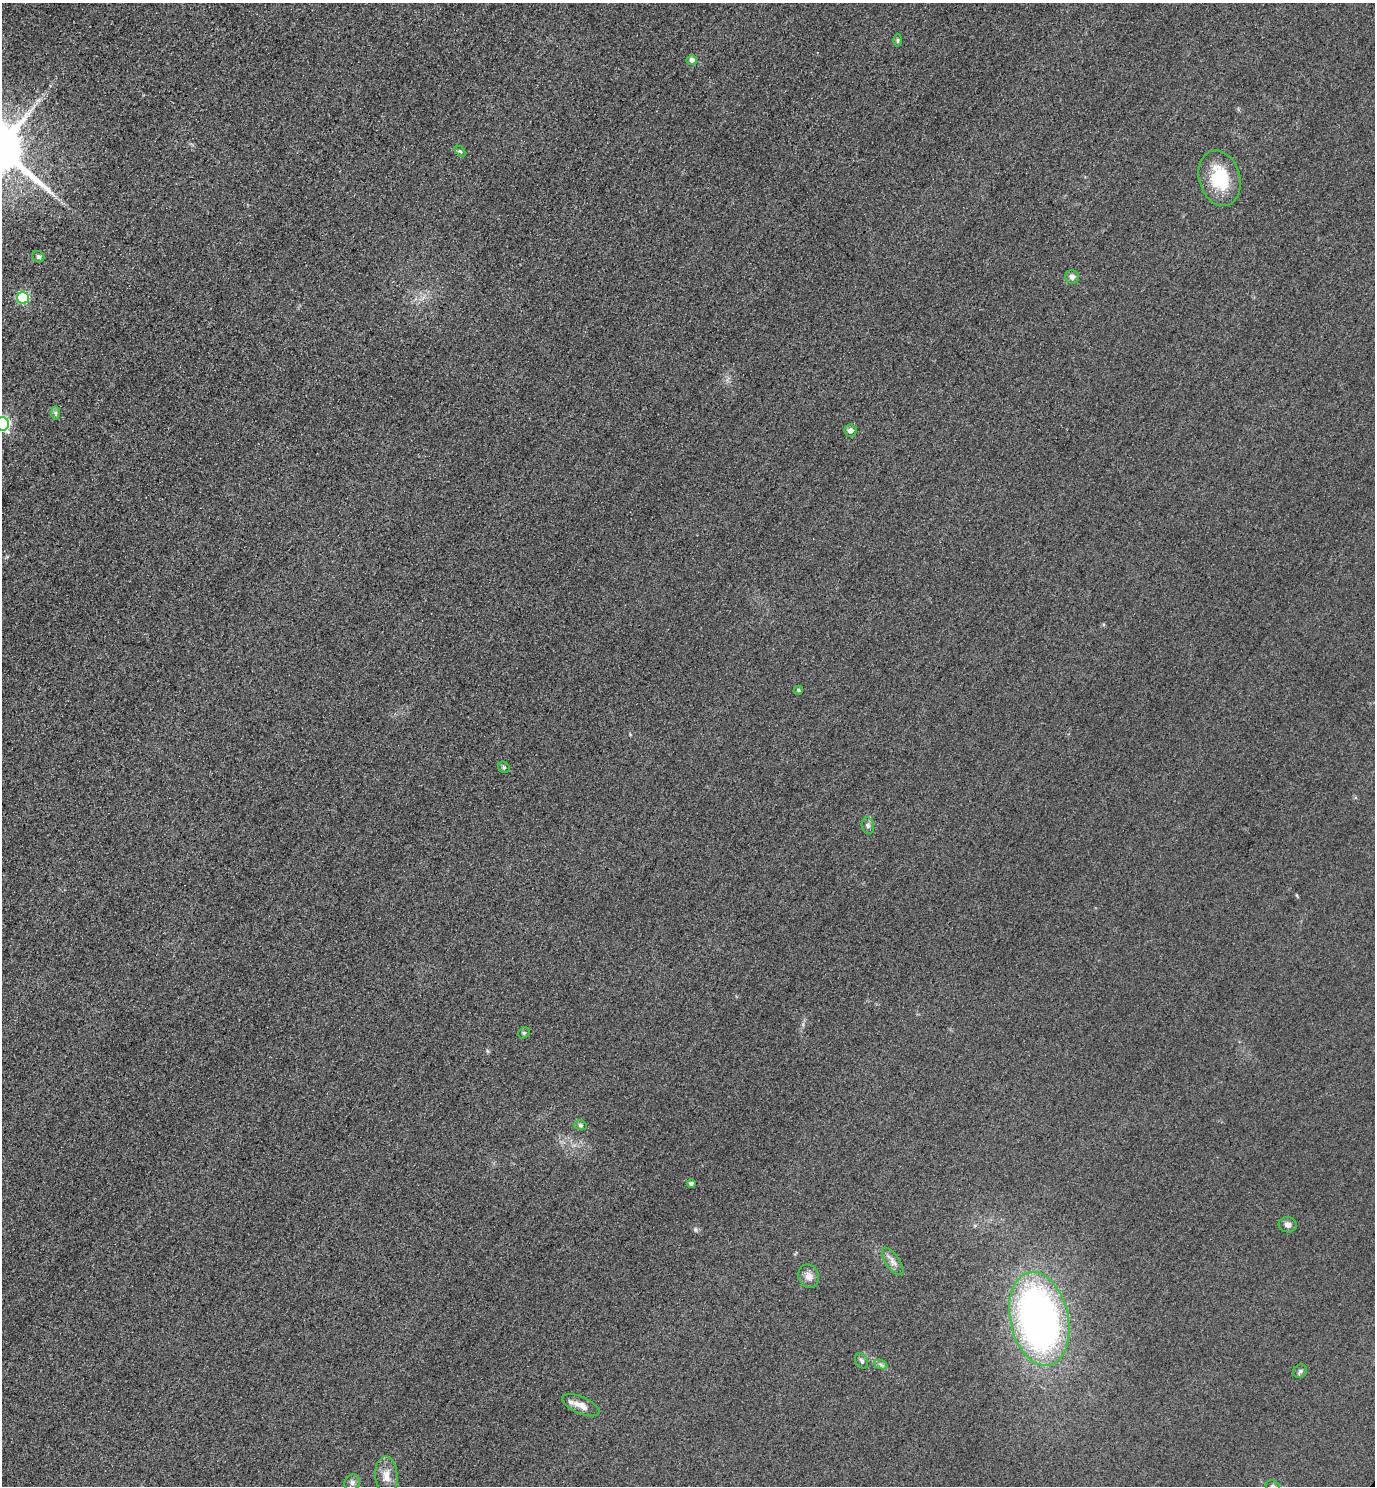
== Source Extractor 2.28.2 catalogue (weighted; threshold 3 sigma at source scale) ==
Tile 11 of 4 x 4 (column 3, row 3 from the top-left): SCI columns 3070-4442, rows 1514-2997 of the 5996 x 5993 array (HDU 1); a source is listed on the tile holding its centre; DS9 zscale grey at full resolution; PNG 1377 x 1488 px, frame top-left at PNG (2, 3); each listed source drawn as its Kron ellipse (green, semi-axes under 4 px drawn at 4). Shown black and unused: <1% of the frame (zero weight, under 3 of 4 exposures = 3% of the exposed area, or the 3 px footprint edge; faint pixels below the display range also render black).
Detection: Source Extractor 2.28.2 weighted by HDU 2 'WHT'; one run over the whole footprint, this tile lists its part. Background 0.051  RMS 0.017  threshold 0.0752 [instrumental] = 3 sigma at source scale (4.5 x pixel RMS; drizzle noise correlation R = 1.50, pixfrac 1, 0.05/0.05 arcsec/px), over >= 5 px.
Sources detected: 27; all 27 listed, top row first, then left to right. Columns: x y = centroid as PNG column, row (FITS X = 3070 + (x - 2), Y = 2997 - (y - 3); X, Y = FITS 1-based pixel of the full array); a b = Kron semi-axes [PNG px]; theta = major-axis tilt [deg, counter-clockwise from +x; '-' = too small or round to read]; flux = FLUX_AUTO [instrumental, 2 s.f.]
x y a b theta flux
898 40 6 4 -89 2.4
692 60 5 5 - 8
460 151 6 4 -44 2.3
1220 178 28 20 -74 79
38 257 6 5 - 3
1072 277 7 6 - 7.3
23 298 6 6 - 150
55 413 7 4 -89 3.1
2 424 7 6 - 330
850 431 6 6 - 7.2
798 690 5 4 - 2.1
504 767 6 5 - 2.8
868 826 8 6 -75 4.5
524 1033 6 5 - 2.4
580 1125 6 5 - 2.7
691 1183 4 4 - 4.3
1288 1225 9 7 -9 7
893 1261 16 7 -55 9.7
809 1276 12 10 -68 12
1039 1319 48 29 -78 720
862 1361 8 6 -59 4.3
881 1365 7 4 -20 3.6
1300 1371 7 6 - 4.4
581 1405 20 8 -23 17
386 1476 19 11 -87 17
352 1482 8 7 - 5.9
1273 1486 7 5 -20 3.4
Isophote crosses this tile's border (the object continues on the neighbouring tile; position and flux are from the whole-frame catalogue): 2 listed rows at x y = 2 424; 1273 1486